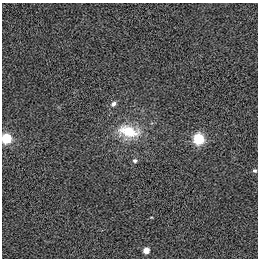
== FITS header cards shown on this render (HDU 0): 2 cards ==
NAXIS1  =                  256
NAXIS2  =                  256

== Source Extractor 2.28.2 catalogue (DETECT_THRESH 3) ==
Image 256 x 256 px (HDU 0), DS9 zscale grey, 1 PNG px = 1 image px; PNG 260 x 260 px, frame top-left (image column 1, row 256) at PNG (2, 3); no overlay
Background -0.00507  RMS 0.22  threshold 0.674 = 3 sigma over >= 5 px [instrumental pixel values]
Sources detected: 8; all 8 listed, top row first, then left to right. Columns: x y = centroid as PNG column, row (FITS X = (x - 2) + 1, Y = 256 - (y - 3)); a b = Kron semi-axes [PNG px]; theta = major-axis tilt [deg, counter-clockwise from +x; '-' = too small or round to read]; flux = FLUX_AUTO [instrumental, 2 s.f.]
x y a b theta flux
113 104 7 6 - 49
128 131 25 13 -10 530
6 138 6 6 - 760
199 139 6 6 - 1100
135 161 5 5 - 35
255 171 5 5 - 30
151 217 4 2 - 11
146 250 5 5 - 160
At the frame edge (FLAGS 8, measured only in part): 1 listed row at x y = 6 138